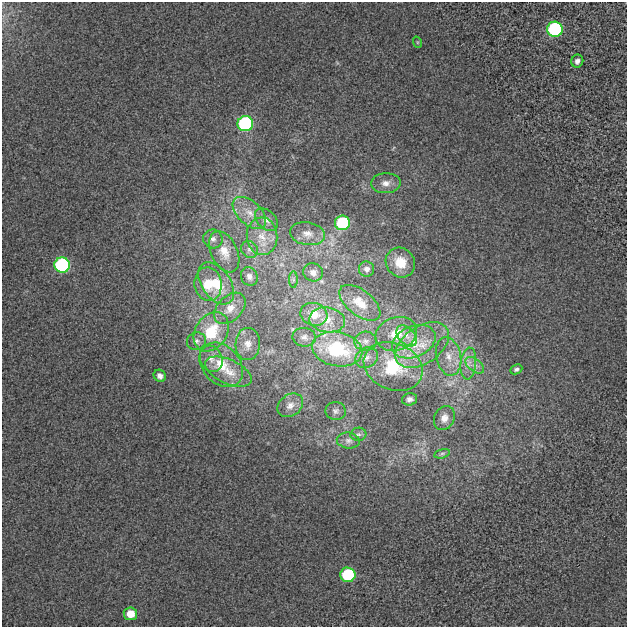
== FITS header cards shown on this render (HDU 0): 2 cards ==
NAXIS1  =                  625
NAXIS2  =                  625

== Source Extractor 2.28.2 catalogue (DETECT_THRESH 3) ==
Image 625 x 625 px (HDU 0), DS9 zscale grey, 1 PNG px = 1 image px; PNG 629 x 629 px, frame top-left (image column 1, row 625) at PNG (2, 2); each listed source drawn as its Kron ellipse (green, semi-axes under 4 px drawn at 4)
Background 0.00289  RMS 0.019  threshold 0.0581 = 3 sigma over >= 5 px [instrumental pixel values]
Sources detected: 54; all 54 listed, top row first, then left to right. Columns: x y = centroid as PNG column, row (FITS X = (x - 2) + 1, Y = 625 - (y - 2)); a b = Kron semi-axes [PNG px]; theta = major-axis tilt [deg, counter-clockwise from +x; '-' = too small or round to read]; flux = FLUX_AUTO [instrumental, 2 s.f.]
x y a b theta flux
555 29 8 7 - 210
417 42 6 3 -72 1.6
577 61 6 6 - 5.3
245 124 8 7 - 230
386 183 15 10 4 12
249 213 20 11 -43 21
266 220 13 9 -43 8.7
342 223 7 7 - 110
307 234 17 11 -9 14
262 236 19 15 -84 27
213 239 10 9 - 6.7
249 250 9 8 - 6.1
224 252 22 13 -65 21
400 263 15 14 - 30
62 265 8 7 - 250
367 269 8 7 - 5.7
313 272 10 9 - 7.1
249 276 9 8 - 5.7
293 280 8 4 -90 3
216 283 24 14 -55 36
208 284 17 13 -81 29
360 303 24 12 -38 24
230 308 18 12 45 17
314 314 13 11 -19 21
327 320 18 12 -9 19
211 332 21 16 57 50
396 334 21 16 21 38
407 336 12 8 -47 11
304 337 12 9 -8 7.4
196 341 9 8 - 6
365 341 11 9 3 8.9
414 342 23 15 23 41
248 344 16 12 89 14
422 345 30 18 35 56
337 349 25 17 -12 97
449 356 19 12 -77 21
367 357 12 9 30 9.6
211 359 13 11 -64 12
468 363 16 7 84 12
221 365 25 18 -47 41
475 365 11 6 -37 7.2
393 366 30 23 -23 85
516 369 6 4 26 3.2
228 372 25 12 -24 26
160 376 6 5 - 6
410 399 7 6 - 4.7
290 405 14 10 36 11
336 411 10 9 - 5.5
444 418 12 10 64 10
358 434 8 6 12 3.8
348 441 11 8 -6 6.2
442 454 8 4 13 2.3
348 575 7 7 - 120
130 614 7 6 - 21